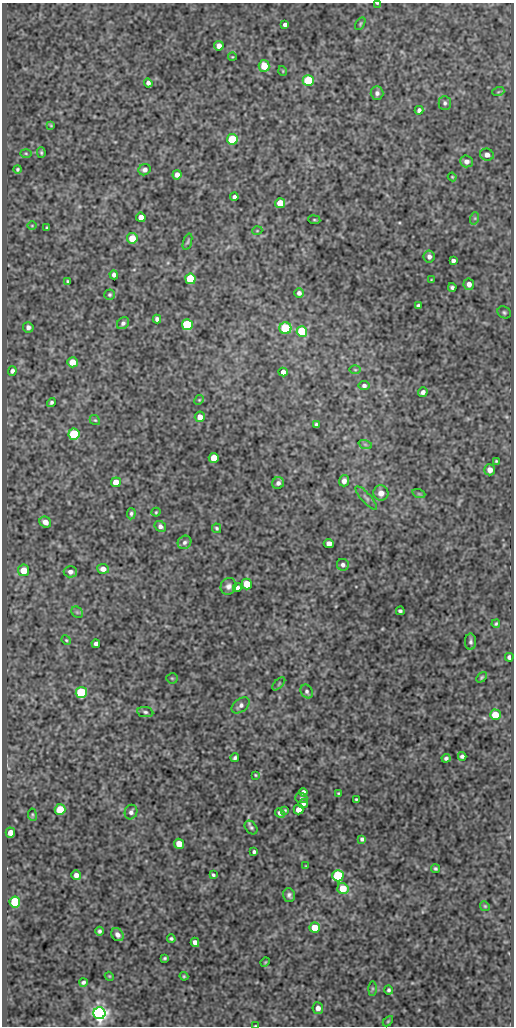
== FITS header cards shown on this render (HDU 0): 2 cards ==
NAXIS1  =                  512
NAXIS2  =                 1024

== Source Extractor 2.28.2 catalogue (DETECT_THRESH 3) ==
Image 512 x 1024 px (HDU 0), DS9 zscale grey, 1 PNG px = 1 image px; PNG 516 x 1028 px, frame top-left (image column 1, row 1024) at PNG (2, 3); each listed source drawn as its Kron ellipse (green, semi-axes under 4 px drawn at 4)
Background 85.9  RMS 0.51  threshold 1.53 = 3 sigma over >= 5 px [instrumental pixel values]
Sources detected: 147; all 147 listed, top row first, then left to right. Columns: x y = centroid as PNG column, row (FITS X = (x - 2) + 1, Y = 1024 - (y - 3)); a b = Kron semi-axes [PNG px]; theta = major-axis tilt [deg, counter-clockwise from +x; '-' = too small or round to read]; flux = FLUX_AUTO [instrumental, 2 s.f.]
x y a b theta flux
377 3 3 2 - 34
285 24 4 3 - 100
360 24 7 4 60 45
219 46 5 4 - 200
232 57 4 3 - 25
264 66 6 5 - 580
283 71 5 3 - 27
308 80 5 5 - 1900
148 83 4 4 - 120
498 92 6 4 18 42
377 93 6 6 - 110
445 103 7 6 - 87
419 110 4 4 - 96
51 125 4 3 - 32
232 139 5 5 - 1700
26 153 6 4 -2 46
41 153 5 4 - 51
487 155 7 6 - 170
466 161 6 6 - 150
18 169 4 4 - 51
145 170 6 5 - 120
177 175 5 4 - 160
452 177 4 3 - 34
234 197 4 4 - 100
280 203 5 5 - 590
141 217 5 4 - 240
475 218 6 4 72 50
314 220 6 3 -8 37
32 226 4 3 - 26
47 228 3 3 - 43
257 231 5 3 - 29
132 238 5 5 - 570
187 242 8 3 72 50
429 256 6 5 - 120
453 261 4 4 - 97
114 275 4 4 - 110
190 279 5 5 - 2200
431 280 4 2 - 25
68 281 3 3 - 43
469 284 6 5 - 170
452 287 4 3 - 69
299 293 5 4 - 100
109 295 5 5 - 59
418 306 4 3 - 65
504 312 7 5 -28 60
157 319 4 4 - 110
123 323 6 5 - 94
187 325 5 5 - 3500
28 327 5 5 - 120
285 328 6 6 - 1400
302 331 5 5 - 2400
72 362 5 5 - 470
355 370 6 4 -1 39
12 371 5 4 - 110
283 372 4 4 - 150
364 386 5 4 - 94
423 392 5 4 - 110
199 400 5 4 - 40
51 402 5 4 - 72
200 417 5 5 - 220
95 420 5 4 - 46
316 425 4 3 - 85
74 434 5 5 - 2700
365 444 7 4 -19 60
214 458 5 5 - 570
496 461 3 3 - 36
490 470 5 5 - 200
344 481 5 5 - 150
116 482 5 5 - 500
278 483 6 5 - 110
381 493 7 7 - 230
419 494 7 4 -18 47
366 498 15 4 -48 100
156 512 4 4 - 38
131 514 6 4 84 69
45 522 6 5 - 260
160 526 6 5 - 110
217 528 5 4 - 55
184 542 7 6 - 100
329 543 5 4 - 180
343 565 6 6 - 100
103 569 5 5 - 220
24 570 6 5 - 530
70 572 6 5 - 150
247 584 5 5 - 650
228 586 8 7 - 140
237 588 4 4 - 100
400 611 4 4 - 70
77 612 6 5 - 61
496 624 4 3 - 43
66 640 5 4 - 40
471 642 8 5 90 82
96 644 4 4 - 120
509 657 4 4 - 110
482 677 6 4 50 46
172 678 5 5 - 44
279 684 8 3 45 44
307 691 7 5 -57 83
81 693 5 5 - 3200
241 705 10 6 38 130
145 712 8 5 -9 74
495 715 5 5 - 630
462 756 4 4 - 81
235 758 4 3 - 70
446 758 4 4 - 77
255 775 3 2 - 34
303 792 4 4 - 120
339 793 3 3 - 37
301 798 6 5 - 55
356 799 3 3 - 39
303 804 5 4 - 94
60 809 5 5 - 660
285 810 4 3 - 34
298 810 5 4 - 240
131 812 7 6 - 120
280 813 5 4 - 94
32 815 6 3 -82 39
251 828 8 5 -49 73
10 833 5 4 - 260
362 839 4 4 - 85
179 844 5 5 - 420
254 852 4 4 - 67
306 866 3 2 - 23
435 868 5 4 - 54
76 875 5 5 - 180
213 875 4 3 - 53
338 876 5 5 - 3600
343 888 5 5 - 720
289 895 7 6 - 96
15 902 5 5 - 2500
485 906 5 4 - 40
315 928 5 5 - 670
99 931 4 4 - 71
117 935 7 5 -52 150
171 939 4 3 - 59
195 942 4 4 - 150
165 958 4 3 - 43
265 962 5 4 - 38
109 976 4 3 - 31
184 976 4 4 - 39
83 982 4 3 - 78
372 989 7 4 90 52
389 990 5 4 - 64
318 1008 6 5 - 180
99 1013 6 6 - 17000
388 1021 6 3 45 41
255 1026 3 2 - 24
At the frame edge (FLAGS 8, measured only in part): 2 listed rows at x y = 377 3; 255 1026